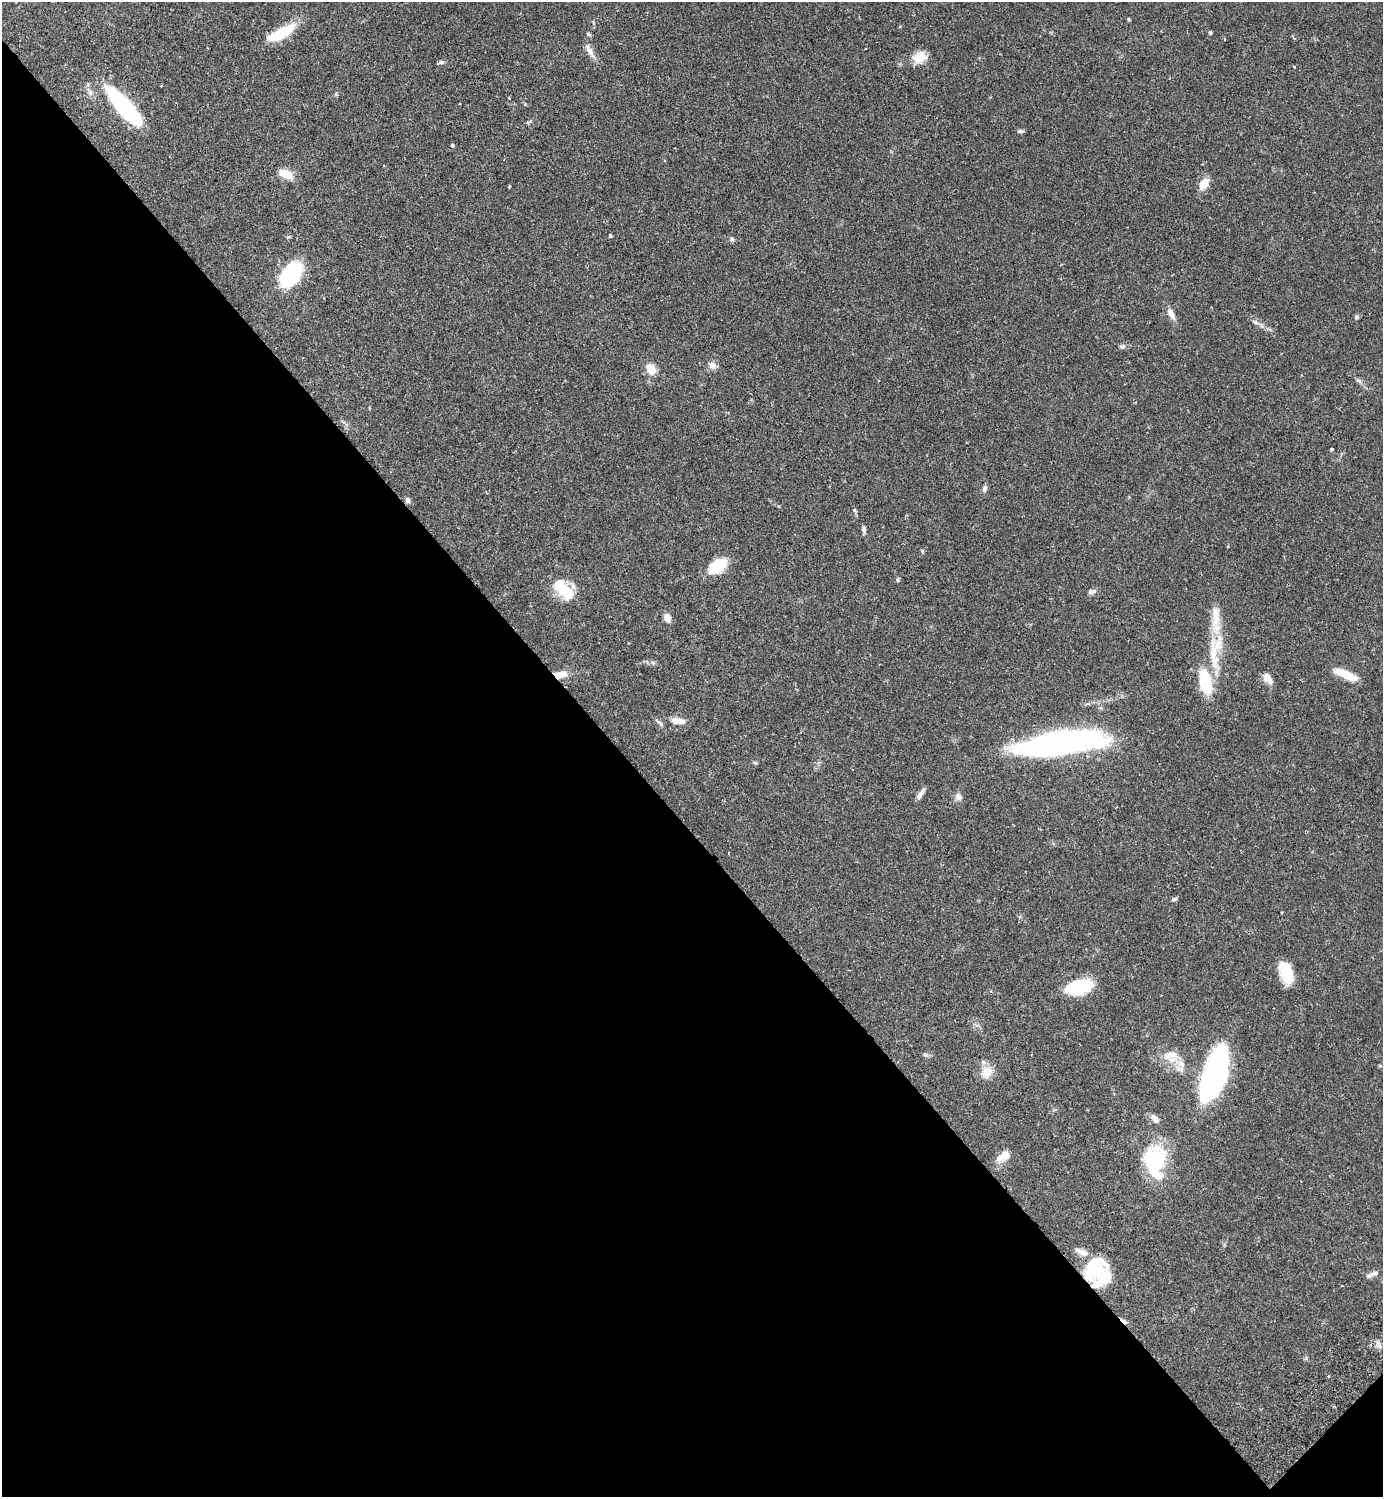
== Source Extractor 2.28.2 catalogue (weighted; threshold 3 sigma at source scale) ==
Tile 14 of 4 x 4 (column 2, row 4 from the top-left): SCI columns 1724-3104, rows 45-1539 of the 6069 x 6072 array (HDU 1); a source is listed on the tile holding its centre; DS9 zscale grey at full resolution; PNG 1385 x 1499 px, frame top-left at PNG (2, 2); no overlay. Shown black and unused: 45% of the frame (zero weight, under 2 of 3 exposures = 3% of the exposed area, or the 3 px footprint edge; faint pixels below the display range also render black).
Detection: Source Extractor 2.28.2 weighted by HDU 2 'WHT'; one run over the whole footprint, this tile lists its part. Background 0.0696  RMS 0.0052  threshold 0.0235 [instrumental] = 3 sigma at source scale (4.5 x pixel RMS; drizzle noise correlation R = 1.50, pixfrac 1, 0.05/0.05 arcsec/px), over >= 5 px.
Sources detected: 71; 4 inside a brighter object's white glare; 2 cosmic-ray / hot-pixel residue — not listed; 3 inside a brighter listed object's ellipse — not listed separately; the other 62 listed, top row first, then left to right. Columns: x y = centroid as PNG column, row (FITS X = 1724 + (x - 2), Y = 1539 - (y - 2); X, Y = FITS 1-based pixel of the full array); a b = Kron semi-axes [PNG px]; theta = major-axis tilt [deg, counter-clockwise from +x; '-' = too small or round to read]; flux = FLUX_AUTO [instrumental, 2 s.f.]
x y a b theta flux
1128 19 5 3 - 0.51
281 33 35 11 28 17
1210 33 5 4 - 0.7
588 34 5 5 - 0.74
590 51 22 7 -61 3.4
919 57 17 13 31 7.1
441 62 7 5 2 1.1
1294 67 3 2 - 0.5
88 84 5 4 - 0.82
125 108 43 11 -48 67
1020 131 8 5 0 1
452 145 5 4 - 0.55
286 174 15 9 -25 7.7
1204 184 14 9 59 6.5
509 186 3 2 - 0.58
610 235 5 3 - 0.72
732 239 7 5 -1 1
291 274 20 12 55 48
1171 314 17 7 -61 3.6
1356 317 6 5 - 1
1256 323 7 4 -19 1
1122 346 9 5 7 1.2
712 365 10 9 - 3
651 369 13 9 -63 6.6
1359 381 10 4 -35 1.3
1332 449 3 3 - 0.85
985 489 10 6 74 1.4
408 500 7 6 - 1.3
854 510 5 4 - 0.63
864 528 6 6 - 1.3
922 551 5 4 - 0.59
717 566 14 8 35 29
897 580 4 4 - 1.1
563 589 32 15 -44 15
1091 591 12 6 12 1.6
1216 615 30 11 -88 9.2
667 618 8 6 -66 3.9
1213 650 52 18 58 19
653 663 7 5 -2 1.2
1343 673 23 10 -21 8
559 675 15 8 8 6.4
1267 678 15 8 -46 3.4
1205 682 28 13 -76 21
678 721 18 8 -7 4.7
659 723 14 4 -44 1.3
1061 743 89 22 8 130
755 763 6 5 - 0.68
921 792 13 6 47 2.4
958 796 10 8 -65 2.3
1175 899 6 5 - 0.9
1286 973 23 13 -76 13
1079 987 30 15 16 22
925 1055 7 5 -3 1.1
1171 1055 22 13 8 7.6
987 1072 12 11 - 7.2
1215 1074 55 22 70 88
1155 1119 12 7 -54 2.7
1003 1156 17 9 35 6
1154 1160 31 25 73 34
1098 1272 31 26 76 30
1375 1273 10 5 13 1.6
1378 1343 7 5 -46 1.5
Overlapping masked pixels (flux is a lower limit): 2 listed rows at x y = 559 675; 1098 1272